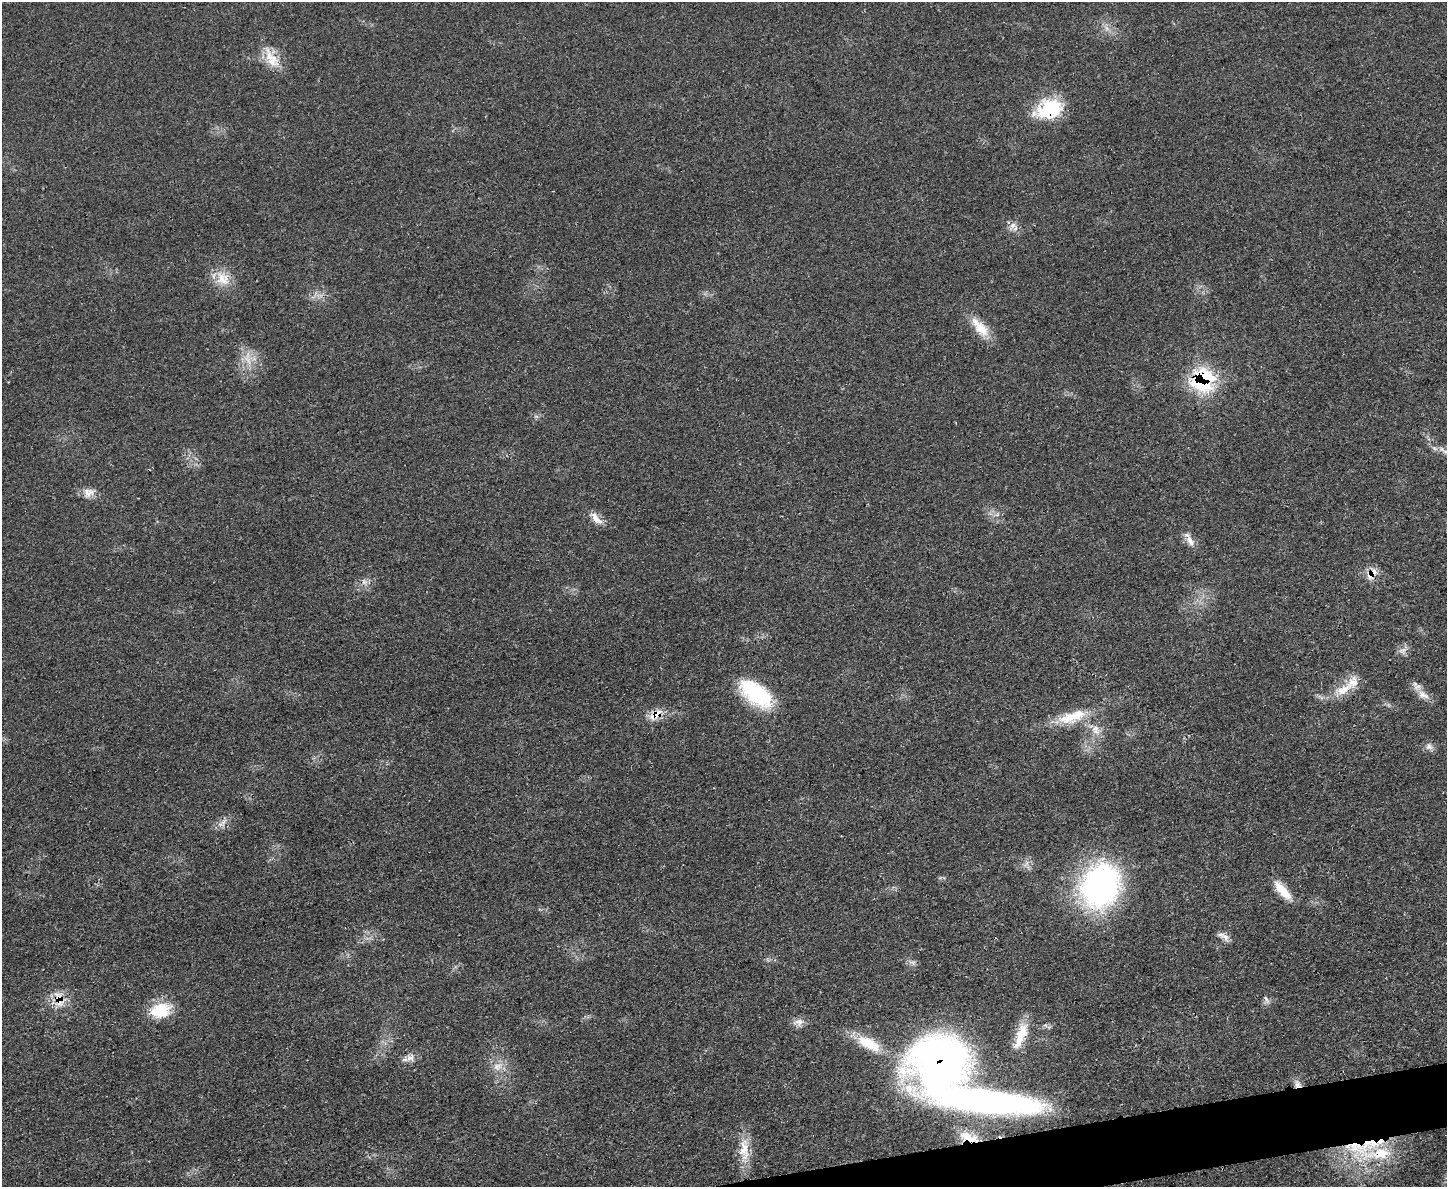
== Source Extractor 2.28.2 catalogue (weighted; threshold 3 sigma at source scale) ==
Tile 5 of 3 x 4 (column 2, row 2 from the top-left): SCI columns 1603-3047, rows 2388-3572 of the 4748 x 4760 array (HDU 1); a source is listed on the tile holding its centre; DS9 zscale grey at full resolution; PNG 1449 x 1189 px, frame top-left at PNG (2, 2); no overlay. Shown black and unused: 2% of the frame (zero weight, under 3 of 4 exposures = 2% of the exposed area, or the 3 px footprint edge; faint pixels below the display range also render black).
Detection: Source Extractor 2.28.2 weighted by HDU 2 'WHT'; one run over the whole footprint, this tile lists its part. Background 0.0464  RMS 0.0051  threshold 0.0228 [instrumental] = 3 sigma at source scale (4.5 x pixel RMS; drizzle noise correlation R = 1.50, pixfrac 1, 0.05/0.05 arcsec/px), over >= 5 px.
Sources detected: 44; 1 inside a brighter object's white glare — not listed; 5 inside a brighter listed object's ellipse — not listed separately; the other 38 listed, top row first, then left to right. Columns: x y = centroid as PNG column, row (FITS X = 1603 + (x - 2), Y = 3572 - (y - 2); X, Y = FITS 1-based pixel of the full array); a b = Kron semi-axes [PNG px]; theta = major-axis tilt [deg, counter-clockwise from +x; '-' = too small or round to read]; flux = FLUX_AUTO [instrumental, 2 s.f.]
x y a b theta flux
1106 28 7 4 -71 1.6
270 57 30 15 -58 11
1049 109 32 21 18 29
1013 225 9 8 - 2.7
223 279 22 17 -53 9.9
980 327 32 13 -51 11
247 359 8 4 -19 2
1203 380 25 22 67 48
89 493 14 13 - 4.5
596 518 21 7 -51 4.6
1190 541 18 6 -64 3.7
1371 574 18 11 49 5.9
364 582 8 8 - 2.4
1402 651 12 6 27 2.4
1343 689 33 12 30 11
756 693 41 21 -36 38
1423 695 19 10 -28 5.3
656 714 18 10 36 7.2
1072 717 42 15 18 17
1095 730 14 10 -71 5.2
1429 747 10 9 - 2.5
223 822 11 5 46 2.6
1100 886 52 43 65 110
1282 891 28 10 -48 9.3
1225 937 12 8 -21 3
59 999 28 11 -79 8.8
1266 999 12 4 -59 1.4
160 1010 22 18 24 18
799 1022 16 9 6 3.6
1022 1033 29 16 76 12
869 1044 36 15 -28 17
410 1057 12 9 34 3.5
939 1064 72 64 5 250
497 1067 13 11 13 5.1
1297 1084 12 8 -68 2.9
969 1137 29 11 -20 12
744 1150 36 13 -87 12
1379 1154 69 16 3 31
Overlapping masked pixels (flux is a lower limit): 9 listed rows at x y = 1049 109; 1203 380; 1371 574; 656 714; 59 999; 939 1064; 1297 1084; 969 1137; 1379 1154